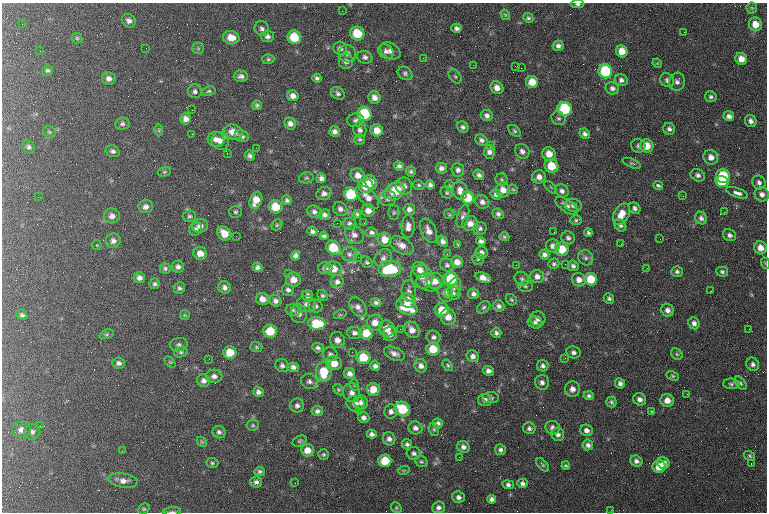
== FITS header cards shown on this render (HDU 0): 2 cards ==
NAXIS1  =                  765 / length of data axis 1
NAXIS2  =                  510 / length of data axis 2

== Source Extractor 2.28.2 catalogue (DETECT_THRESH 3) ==
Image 765 x 510 px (HDU 0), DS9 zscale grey, 1 PNG px = 1 image px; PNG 769 x 514 px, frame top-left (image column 1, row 510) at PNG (2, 3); each listed source drawn as its Kron ellipse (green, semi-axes under 4 px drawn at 4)
Background 211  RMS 9.3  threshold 27.9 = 3 sigma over >= 5 px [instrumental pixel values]
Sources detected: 392; all 392 listed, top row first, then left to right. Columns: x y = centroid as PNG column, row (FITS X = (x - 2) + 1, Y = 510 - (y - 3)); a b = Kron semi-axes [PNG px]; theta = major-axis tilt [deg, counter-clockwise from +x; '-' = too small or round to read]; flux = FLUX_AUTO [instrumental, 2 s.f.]
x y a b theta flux
578 4 6 4 0 1300
752 8 5 5 - 810
342 11 2 2 - 360
505 15 5 4 - 700
528 18 5 4 - 1100
129 21 7 6 - 2400
22 24 2 2 - 480
755 24 7 6 - 6900
457 28 5 4 - 1900
262 29 7 7 - 2000
684 32 2 2 - 1400
357 33 7 6 - 17000
267 36 6 5 - 2000
294 37 7 6 - 16000
77 38 5 5 - 820
231 38 8 6 -11 6700
558 46 5 5 - 2000
146 48 2 2 - 1300
198 48 6 5 - 1100
340 48 7 6 - 2200
40 51 2 2 - 950
386 51 8 6 -40 2400
390 51 11 8 -29 3100
622 51 6 5 - 7000
348 54 9 8 - 2900
365 57 7 6 - 1900
423 58 2 2 - 760
268 59 6 5 - 1000
741 59 6 5 - 5100
346 61 7 7 - 2600
657 63 5 4 - 530
473 65 2 2 - 400
515 66 2 2 - 260
521 68 2 2 - 560
47 70 6 5 - 1200
605 71 7 6 - 33000
405 73 8 6 -34 1600
241 76 7 5 -1 2100
455 77 8 5 -49 1200
317 78 4 4 - 1400
109 79 7 6 - 3000
621 80 6 6 - 2000
667 80 7 6 - 1800
532 82 6 6 - 7800
677 82 9 7 74 2300
497 88 7 6 - 4000
612 88 7 6 - 2100
195 91 7 6 - 1900
209 91 7 4 9 1100
338 93 7 6 - 1700
293 96 6 5 - 3000
374 97 6 6 - 3700
711 97 6 5 - 1400
257 105 5 5 - 1000
565 109 7 7 - 35000
192 110 2 2 - 350
364 114 7 7 - 29000
487 115 6 5 - 2000
729 116 5 5 - 2400
558 118 7 6 - 1500
186 119 5 5 - 3100
356 120 8 6 9 1800
751 121 6 5 - 2200
122 124 7 6 - 1500
290 124 6 5 - 2800
463 127 6 5 - 1600
669 129 6 6 - 1800
159 130 6 4 90 800
360 130 7 6 - 2000
377 130 6 6 - 6800
515 131 7 5 -41 1200
49 132 7 5 -36 1000
233 132 9 7 -17 6100
335 132 5 5 - 2500
192 134 3 2 - 790
585 134 5 5 - 1900
242 136 7 6 - 2000
360 139 5 5 - 1100
216 140 8 7 - 3500
481 140 6 5 - 1900
220 141 9 8 - 3600
490 145 3 2 - 15000
638 146 7 7 - 1600
647 146 7 6 - 8500
29 147 7 6 - 1400
256 148 2 2 - 470
113 151 7 5 -21 1700
522 151 8 7 - 2600
489 152 7 5 -90 2600
227 154 2 2 - 440
549 154 7 6 - 6800
250 156 5 4 - 1800
711 157 8 7 - 3700
632 163 10 4 -23 1100
399 166 5 4 - 1700
551 166 7 6 - 13000
441 168 6 5 - 2300
458 170 7 6 - 2200
164 172 7 4 18 860
411 172 5 5 - 1300
358 175 7 6 - 4500
479 175 6 5 - 1800
698 175 7 6 - 2000
723 176 7 6 - 28000
539 177 7 6 - 3400
306 178 7 5 14 1100
321 178 5 5 - 2100
502 179 6 6 - 1100
371 182 7 5 -61 4900
722 182 6 5 - 19000
759 182 7 6 - 1900
419 185 6 4 -17 940
430 185 5 4 - 1800
658 185 5 3 - 1500
366 186 7 7 - 12000
404 186 8 8 - 3100
450 186 6 4 -71 690
551 187 8 3 -45 720
513 189 5 4 - 780
503 190 7 7 - 5200
395 191 10 8 36 18000
460 191 9 7 -73 4400
562 191 7 6 - 2200
447 193 6 5 - 1100
737 193 11 4 -20 3800
324 194 8 6 20 2500
351 194 7 6 - 24000
496 194 5 5 - 2200
762 194 7 6 - 2800
683 196 3 2 - 720
38 197 2 2 - 320
367 197 15 7 -46 4900
388 198 8 7 - 2500
468 198 6 6 - 14000
256 200 9 6 68 7100
287 200 5 5 - 1500
482 202 7 6 - 2400
573 205 8 6 -17 2600
566 206 13 6 -36 2800
146 207 7 6 - 2500
275 207 7 6 - 14000
635 208 6 5 - 1800
340 209 7 6 - 2200
409 209 6 5 - 2400
368 211 6 6 - 4000
235 212 6 6 - 1200
314 212 7 6 - 2000
394 212 7 5 90 1100
724 212 2 2 - 300
357 214 4 4 - 1100
449 214 5 5 - 790
498 214 6 5 - 1600
622 214 11 7 59 7600
324 215 6 5 - 2000
112 216 8 7 - 3000
189 216 7 6 - 1400
463 216 12 5 73 2100
701 218 6 5 - 1900
576 220 6 5 - 1100
337 223 2 2 - 820
364 223 3 2 - 600
470 223 8 7 - 4100
350 224 7 6 - 2000
277 225 6 5 - 1000
620 225 6 5 - 1500
200 226 8 7 - 3300
408 227 11 6 89 3700
480 228 7 6 - 1600
196 229 7 6 - 1600
312 231 5 4 - 1700
429 231 13 7 -66 4500
372 232 6 4 -7 1500
554 232 2 2 - 360
224 233 8 6 -47 6700
588 233 4 4 - 1200
354 235 10 8 -41 3100
729 235 7 5 -33 1900
236 236 2 2 - 2700
324 236 4 3 - 1300
504 237 5 4 - 890
568 238 7 6 - 1800
660 239 2 2 - 430
385 240 7 6 - 7500
113 241 7 7 - 2500
443 241 6 5 - 2400
481 241 5 4 - 1900
458 244 4 3 - 520
621 244 2 2 - 320
96 245 5 4 - 720
401 245 13 8 -29 5100
553 246 7 6 - 2700
333 248 8 6 -43 16000
760 248 7 6 - 5400
562 249 7 6 - 12000
200 253 7 6 - 5100
481 253 6 6 - 2400
349 254 7 7 - 2300
447 254 3 2 - 560
295 255 5 4 - 2100
544 255 5 4 - 2100
358 257 2 2 - 890
383 258 10 8 50 2700
586 258 8 7 - 2000
478 259 6 6 - 1100
367 262 6 5 - 1200
457 262 6 5 - 4600
765 263 6 3 -72 620
554 264 5 5 - 1300
565 264 2 2 - 340
447 265 7 6 - 1700
516 265 2 2 - 1800
573 266 5 5 - 1700
178 267 6 6 - 2100
257 267 5 4 - 1700
165 268 5 5 - 1300
325 268 7 6 - 2200
647 268 2 2 - 1500
334 269 8 7 - 6500
390 269 11 8 2 30000
420 270 8 7 - 4200
677 271 5 5 - 1400
722 272 6 5 - 1300
288 273 2 2 - 7400
537 276 7 6 - 3000
422 277 12 10 -67 4700
139 278 6 5 - 2700
483 278 8 5 -22 4700
451 279 7 6 - 23000
522 279 7 6 - 1400
591 279 6 6 - 15000
293 280 7 7 - 5700
579 280 7 6 - 3800
435 281 8 8 - 6500
337 282 6 6 - 2100
428 282 12 8 -16 4400
155 284 5 5 - 1300
525 286 7 5 1 1100
224 287 6 6 - 2300
454 287 10 6 75 2600
179 288 6 5 - 1300
288 290 6 5 - 1800
409 291 11 7 -86 2900
711 291 2 2 - 380
445 293 9 7 -61 3200
453 293 7 6 - 2200
473 294 5 5 - 2000
308 295 6 5 - 2100
323 296 6 5 - 1100
609 298 5 5 - 1300
262 299 6 6 - 4500
511 300 6 5 - 970
275 301 6 5 - 2200
408 301 8 7 - 8300
376 302 5 4 - 1700
307 304 9 8 - 3200
316 306 7 6 - 1800
499 306 6 5 - 1700
358 307 11 7 -55 3200
407 307 11 7 -23 16000
484 307 7 5 39 1400
293 310 7 5 -16 1500
442 310 7 7 - 11000
668 310 6 6 - 2900
299 314 9 8 - 2900
22 315 5 4 - 1300
185 315 5 4 - 640
340 315 6 4 18 710
448 317 8 7 - 6200
538 319 7 7 - 2700
317 323 9 6 -5 19000
375 323 8 8 - 5600
535 323 7 6 - 1900
694 323 6 5 - 2300
387 329 8 7 - 7200
400 329 2 2 - 270
749 329 2 2 - 280
412 330 9 7 -53 5000
270 331 7 6 - 14000
354 333 7 6 - 2300
366 333 7 7 - 11000
496 333 5 5 - 1500
106 334 7 4 19 950
390 334 7 7 - 2800
434 337 7 6 - 1800
337 340 8 7 - 3600
179 345 9 6 9 1800
256 347 6 5 - 910
318 348 5 5 - 1500
433 349 7 6 - 13000
181 352 7 5 13 1100
230 352 6 6 - 11000
352 352 2 2 - 830
573 352 7 6 - 2100
330 354 7 6 - 1900
394 354 11 6 -22 3100
677 354 6 5 - 970
473 356 6 6 - 2300
363 357 7 6 - 15000
565 358 2 2 - 490
209 359 2 2 - 300
170 362 6 4 -44 660
119 363 6 5 - 2000
334 363 8 7 - 8300
753 364 7 6 - 1900
448 365 6 4 -52 1000
282 366 7 6 - 1800
375 366 5 5 - 2000
421 366 7 6 - 2800
543 366 6 5 - 1700
293 367 5 5 - 2300
488 371 5 5 - 2600
324 372 10 8 89 15000
349 374 6 5 - 2800
214 376 8 6 -3 2600
673 376 6 4 -26 880
204 381 6 6 - 2400
309 381 8 7 - 2200
542 382 7 7 - 2400
620 383 5 5 - 2000
741 383 8 4 -54 1100
731 384 8 5 -2 1300
354 385 6 4 -73 730
373 389 6 6 - 8600
572 389 8 7 - 3500
338 390 6 4 -57 850
258 392 5 4 - 2200
352 393 9 8 - 3500
687 394 3 2 - 1000
589 396 5 4 - 1400
491 398 8 5 -3 1500
640 399 7 6 - 2600
485 400 7 6 - 2100
667 400 7 6 - 4900
361 402 7 6 - 2500
611 402 5 5 - 1300
355 404 9 8 - 4300
297 406 7 7 - 2000
360 409 2 2 - 2400
402 409 8 7 - 20000
317 411 6 5 - 1800
391 412 7 6 - 2300
652 412 4 3 - 830
363 418 6 5 - 2300
438 423 5 5 - 1700
253 425 6 5 - 1000
40 426 3 2 - 470
415 428 7 6 - 2300
529 428 6 5 - 1800
553 428 7 6 - 2300
434 429 6 5 - 980
21 430 9 8 - 3700
587 430 6 5 - 2600
32 432 8 8 - 2000
219 432 6 6 - 1700
372 434 5 4 - 2000
558 434 7 6 - 2000
389 439 7 6 - 2100
299 441 7 5 26 1000
202 442 6 4 -44 820
407 444 5 5 - 1600
588 445 5 5 - 1900
463 447 6 5 - 2400
307 450 6 6 - 6000
500 450 5 5 - 1700
122 451 2 2 - 290
414 453 7 6 - 1900
324 455 5 5 - 990
750 456 6 4 -33 920
459 457 2 2 - 1600
385 461 6 6 - 15000
636 461 6 5 - 2100
421 462 6 5 - 1100
212 463 6 5 - 1100
663 463 6 5 - 3800
751 463 2 2 - 320
543 465 8 4 -48 970
566 466 4 3 - 860
659 467 6 6 - 8800
404 470 6 3 19 640
260 471 5 4 - 1300
123 480 15 7 -8 4400
256 482 6 6 - 2000
295 483 2 2 - 290
522 483 5 4 - 1800
508 485 6 4 -10 1700
458 497 6 5 - 2000
492 499 4 4 - 1900
438 507 6 6 - 2200
396 508 6 5 - 890
144 509 6 5 - 860
611 510 2 2 - 310
172 512 9 3 4 1100
At the frame edge (FLAGS 8, measured only in part): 3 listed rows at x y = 578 4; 765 263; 172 512